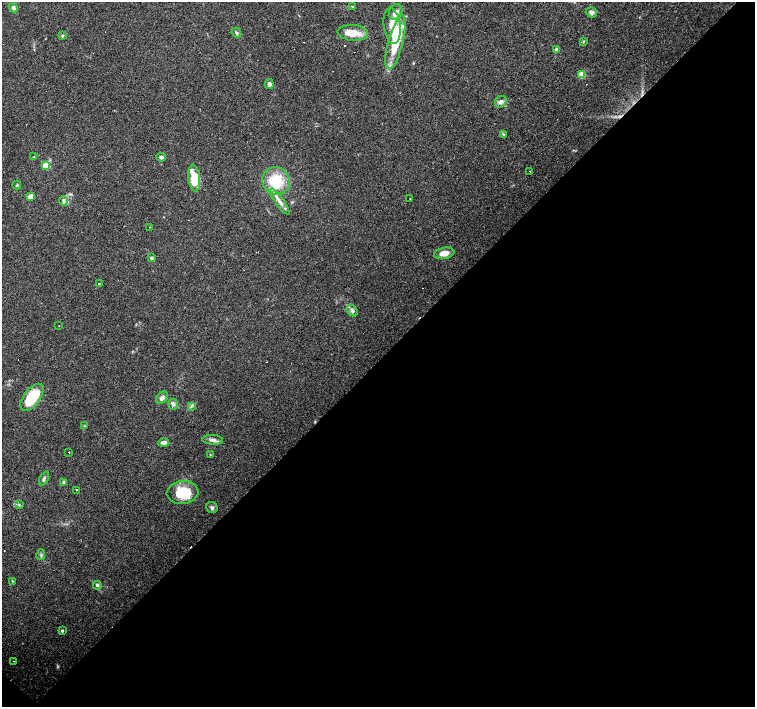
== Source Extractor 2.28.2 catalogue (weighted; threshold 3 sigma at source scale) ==
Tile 15 of 4 x 4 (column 3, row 4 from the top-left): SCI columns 3010-4514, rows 159-1567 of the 6019 x 6019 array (HDU 1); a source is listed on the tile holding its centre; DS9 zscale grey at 2 x 2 block average (1 PNG px = mean of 2 x 2 image px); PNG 757 x 709 px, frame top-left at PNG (2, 2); each listed source drawn as its Kron ellipse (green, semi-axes under 4 px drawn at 4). Shown black and unused: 49% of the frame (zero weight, under 3 of 4 exposures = <1% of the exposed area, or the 3 px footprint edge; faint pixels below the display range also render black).
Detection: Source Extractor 2.28.2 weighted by HDU 2 'WHT'; one run over the whole footprint, this tile lists its part. Background 0.0444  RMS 0.0047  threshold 0.021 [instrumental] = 3 sigma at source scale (4.5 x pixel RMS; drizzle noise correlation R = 1.50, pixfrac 1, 0.0396/0.0396 arcsec/px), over >= 5 px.
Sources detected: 69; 12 cosmic-ray / hot-pixel residue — neither listed nor drawn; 5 inside a brighter listed object's ellipse — not listed separately; the other 52 listed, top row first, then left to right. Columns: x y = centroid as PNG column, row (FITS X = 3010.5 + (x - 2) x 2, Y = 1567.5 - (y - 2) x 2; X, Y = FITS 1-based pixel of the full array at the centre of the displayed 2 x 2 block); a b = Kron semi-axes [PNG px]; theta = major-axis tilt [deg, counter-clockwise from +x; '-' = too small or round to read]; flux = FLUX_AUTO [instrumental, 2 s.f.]
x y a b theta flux
352 6 3 2 - 0.71
13 8 5 4 - 3.2
396 12 8 6 61 6.4
591 12 6 5 - 3.5
392 26 18 8 -82 17
236 33 5 3 - 1.5
353 33 15 8 -4 18
62 36 3 3 - 1.1
583 41 3 2 - 0.74
396 42 27 7 75 41
557 50 3 3 - 8.4
581 75 3 3 - 27
269 84 5 4 - 3.8
501 102 6 5 - 3.6
503 134 3 2 - 0.78
34 157 3 2 - 0.68
161 157 5 4 - 3.3
46 165 3 3 - 36
530 172 2 2 - 1.2
194 178 13 6 -84 30
276 181 14 13 - 39
17 185 4 3 - 1.2
30 197 3 3 - 13
410 198 2 2 - 0.53
63 201 5 3 - 1.8
280 202 15 4 -55 7.3
150 227 2 2 - 0.47
444 253 10 5 10 9.9
151 258 4 4 - 2
99 283 2 2 - 2.1
352 310 6 4 -50 2.9
59 326 2 2 - 1.3
32 397 15 8 53 48
162 398 7 5 48 4.6
173 404 5 4 - 2.7
191 406 4 2 - 1.2
84 426 3 2 - 0.68
213 440 10 5 -3 4.4
164 442 5 4 - 4.4
69 452 2 2 - 7.3
210 455 4 2 - 0.83
44 478 7 3 64 2.4
64 482 4 4 - 1.4
76 490 2 2 - 3
182 492 16 11 6 37
19 505 3 3 - 1.1
212 507 6 5 - 2.5
41 555 5 3 - 1.6
12 581 3 2 - 0.77
97 585 4 3 - 2.5
62 631 3 3 - 1.8
14 661 2 2 - 1.7
Diffuse or blended objects may show on this block-average render without a row.